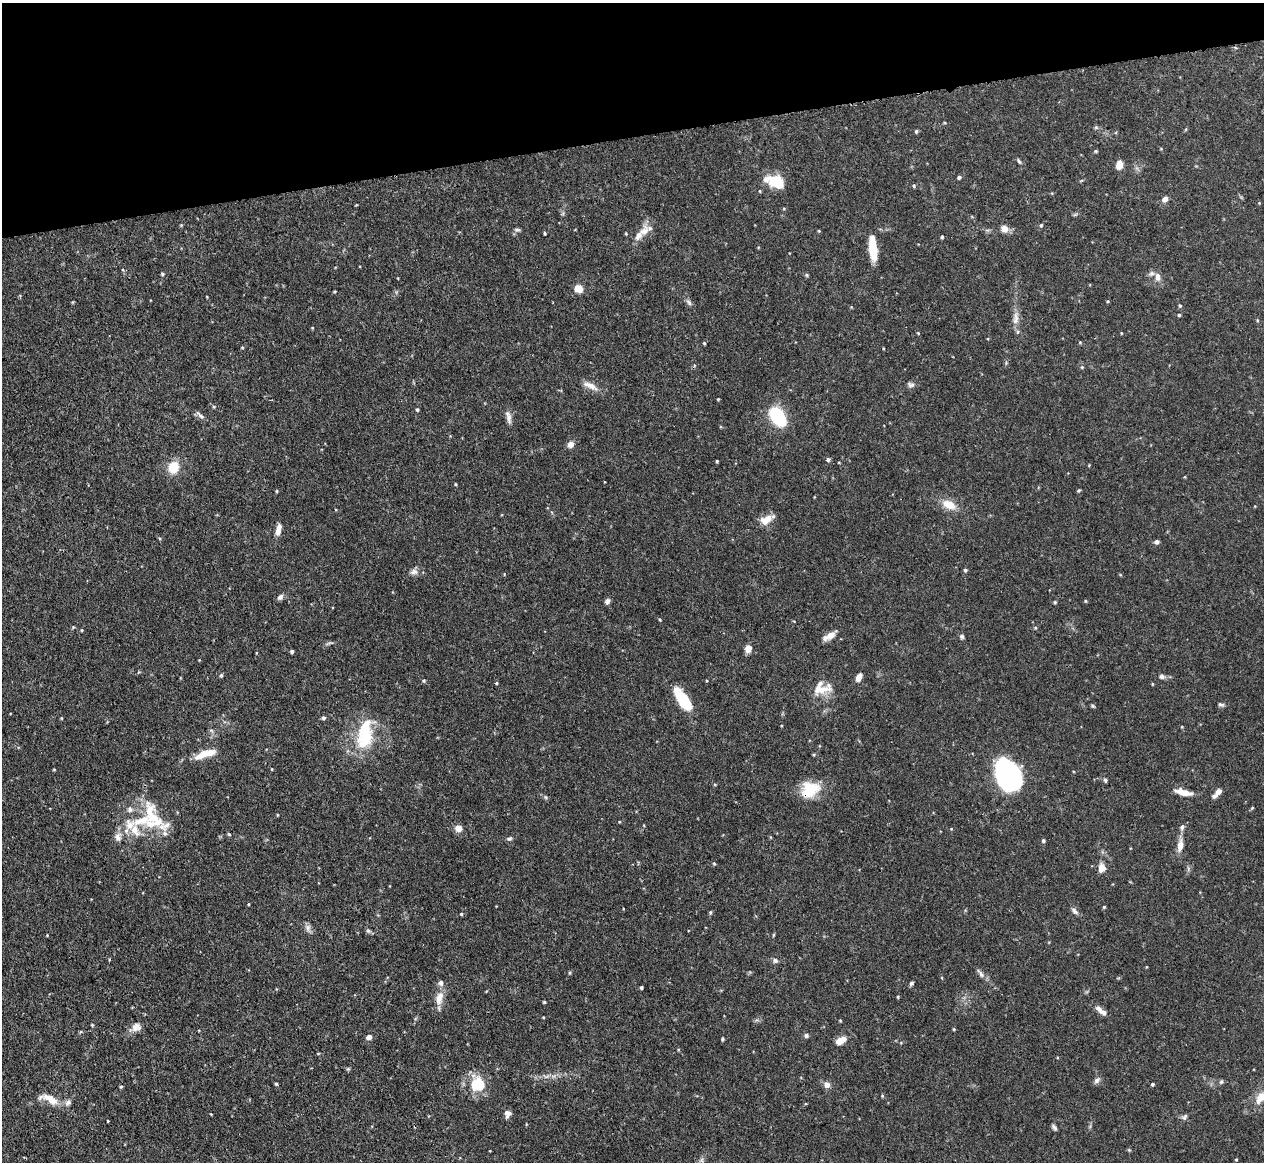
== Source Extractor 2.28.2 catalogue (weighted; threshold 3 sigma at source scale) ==
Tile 3 of 4 x 4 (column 3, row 1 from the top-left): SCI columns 2535-3796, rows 3625-4784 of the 5067 x 5049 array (HDU 1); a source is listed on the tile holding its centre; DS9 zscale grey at full resolution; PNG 1266 x 1164 px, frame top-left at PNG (2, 3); no overlay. Shown black and unused: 12% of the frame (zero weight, under 3 of 4 exposures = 1% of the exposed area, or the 3 px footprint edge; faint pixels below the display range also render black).
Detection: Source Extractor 2.28.2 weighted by HDU 2 'WHT'; one run over the whole footprint, this tile lists its part. Background 0.0736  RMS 0.0041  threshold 0.0184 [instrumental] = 3 sigma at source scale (4.5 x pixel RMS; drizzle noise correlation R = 1.50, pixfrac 1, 0.05/0.05 arcsec/px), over >= 5 px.
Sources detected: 167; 1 inside a brighter object's white glare — not listed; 12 inside a brighter listed object's ellipse — not listed separately; the other 154 listed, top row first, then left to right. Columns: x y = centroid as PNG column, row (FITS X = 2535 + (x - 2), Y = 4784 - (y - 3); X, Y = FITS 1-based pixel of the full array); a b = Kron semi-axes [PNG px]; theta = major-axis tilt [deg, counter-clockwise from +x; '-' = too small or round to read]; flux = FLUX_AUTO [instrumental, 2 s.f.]
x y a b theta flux
1096 127 6 5 - 0.61
916 131 5 4 - 0.62
1096 151 4 4 - 0.48
1019 161 8 4 -48 0.84
1119 165 9 6 75 3.8
959 177 5 5 - 0.67
776 182 19 12 -26 11
914 185 5 4 - 0.59
760 191 4 3 - 0.39
1165 199 7 6 - 1.9
181 225 4 4 - 0.36
1041 225 5 4 - 0.57
517 229 9 4 -5 0.71
1004 229 8 7 - 3.2
644 231 17 12 61 4.6
819 231 5 3 - 0.32
545 233 4 3 - 0.46
626 234 5 3 - 0.34
942 237 4 4 - 0.49
873 248 26 8 -84 11
162 274 5 4 - 0.64
806 275 5 4 - 0.54
1157 277 11 7 -87 2.2
579 289 8 7 - 4.7
334 291 3 2 - 0.38
1107 301 4 3 - 0.39
73 302 5 3 - 0.34
689 302 9 5 -47 1.1
1180 305 5 4 - 0.56
1179 315 4 4 - 0.52
1016 318 20 8 86 3.3
1257 320 4 3 - 0.36
312 328 4 3 - 0.31
918 333 4 3 - 0.35
1121 333 4 3 - 0.29
1080 342 4 4 - 0.4
704 343 4 4 - 0.49
242 347 5 3 - 0.35
694 365 5 3 - 0.41
1082 367 5 4 - 0.41
911 385 9 6 -20 1.2
590 386 22 7 -22 3.5
718 399 3 2 - 0.35
417 409 4 4 - 0.61
200 415 14 5 -43 1.3
777 416 15 9 -53 29
509 418 18 6 -82 2.2
571 444 8 7 - 2.3
828 460 5 4 - 0.91
717 461 3 3 - 0.46
173 467 11 9 67 9
456 484 5 3 - 0.37
1079 490 5 3 - 0.5
277 491 4 3 - 0.43
949 505 20 11 -25 5.8
767 519 19 10 27 4.3
278 530 12 6 77 3.2
1157 542 6 5 - 1
965 570 4 4 - 0.76
414 572 10 8 15 1.8
280 597 9 6 47 1.2
607 601 7 6 - 1.2
1086 601 4 4 - 0.42
1055 602 4 4 - 0.45
660 619 4 3 - 0.43
73 627 4 4 - 0.48
1035 628 5 4 - 0.48
831 635 13 7 41 3.7
962 636 6 5 - 0.8
748 649 7 7 - 3
292 651 3 3 - 0.9
199 660 3 3 - 0.25
221 675 5 4 - 0.61
1162 676 8 7 - 1.2
859 677 8 5 63 3
424 680 5 5 - 0.57
496 683 4 4 - 0.45
1152 684 5 3 - 0.34
822 688 25 16 10 7.4
683 700 23 9 -55 21
1221 705 7 5 -18 0.84
1093 706 6 4 -27 0.54
62 718 5 3 - 0.36
323 718 4 4 - 0.86
1182 727 5 3 - 0.32
365 737 29 20 67 20
205 754 27 8 19 7.2
54 769 4 3 - 0.32
272 769 4 2 - 0.27
1008 774 23 16 -60 130
1105 780 5 4 - 0.68
715 784 5 3 - 0.39
810 790 23 18 27 12
1184 792 17 6 -12 5.4
1217 793 12 5 46 3
545 797 6 4 -70 0.57
1252 808 5 3 - 0.38
151 815 53 20 -50 19
619 822 4 3 - 0.31
130 825 28 14 61 11
1182 827 8 5 80 1
458 828 8 8 - 2.9
229 834 4 4 - 0.49
509 839 8 5 13 0.83
1043 841 4 4 - 0.75
1180 846 14 7 83 3.9
714 863 4 4 - 0.45
1102 868 13 10 85 3
249 904 4 2 - 0.32
1104 907 4 4 - 0.47
1074 911 12 6 -45 1.4
710 912 5 4 - 0.54
461 914 4 4 - 0.47
308 928 9 6 74 1.4
368 931 6 5 - 0.78
47 935 3 3 - 0.29
773 935 5 3 - 0.39
775 960 7 7 - 1
570 973 5 4 - 0.48
981 974 10 5 -65 1.3
911 984 5 4 - 0.76
641 987 3 3 - 0.7
898 997 4 3 - 0.38
439 998 20 9 75 4.7
544 1002 3 3 - 0.45
1100 1010 11 6 -47 2.4
543 1017 4 3 - 0.29
840 1020 5 3 - 0.36
92 1025 4 3 - 0.4
136 1027 13 11 24 2.8
954 1029 4 3 - 0.41
806 1035 6 5 - 0.81
369 1037 7 5 21 1.6
722 1039 4 3 - 0.49
841 1040 13 7 29 3.8
318 1053 5 3 - 0.3
1097 1080 9 6 37 1.4
1221 1082 6 5 - 0.67
276 1084 4 4 - 0.53
1152 1084 3 3 - 0.69
827 1085 8 7 - 2
480 1086 23 12 -84 7.5
121 1087 5 4 - 0.51
882 1096 5 3 - 0.39
1261 1098 21 12 45 6.1
50 1099 26 10 -30 5.9
211 1114 3 2 - 0.33
507 1114 9 7 79 1.9
1185 1117 9 5 53 0.95
108 1121 3 2 - 0.32
1054 1127 7 4 -51 1
1129 1150 5 4 - 0.45
1236 1159 3 3 - 0.39
702 1160 7 4 -90 0.85
Overlapping masked pixels (flux is a lower limit): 2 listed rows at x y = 205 754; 810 790
Isophote crosses this tile's border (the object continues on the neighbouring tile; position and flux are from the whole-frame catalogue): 1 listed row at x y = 1261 1098